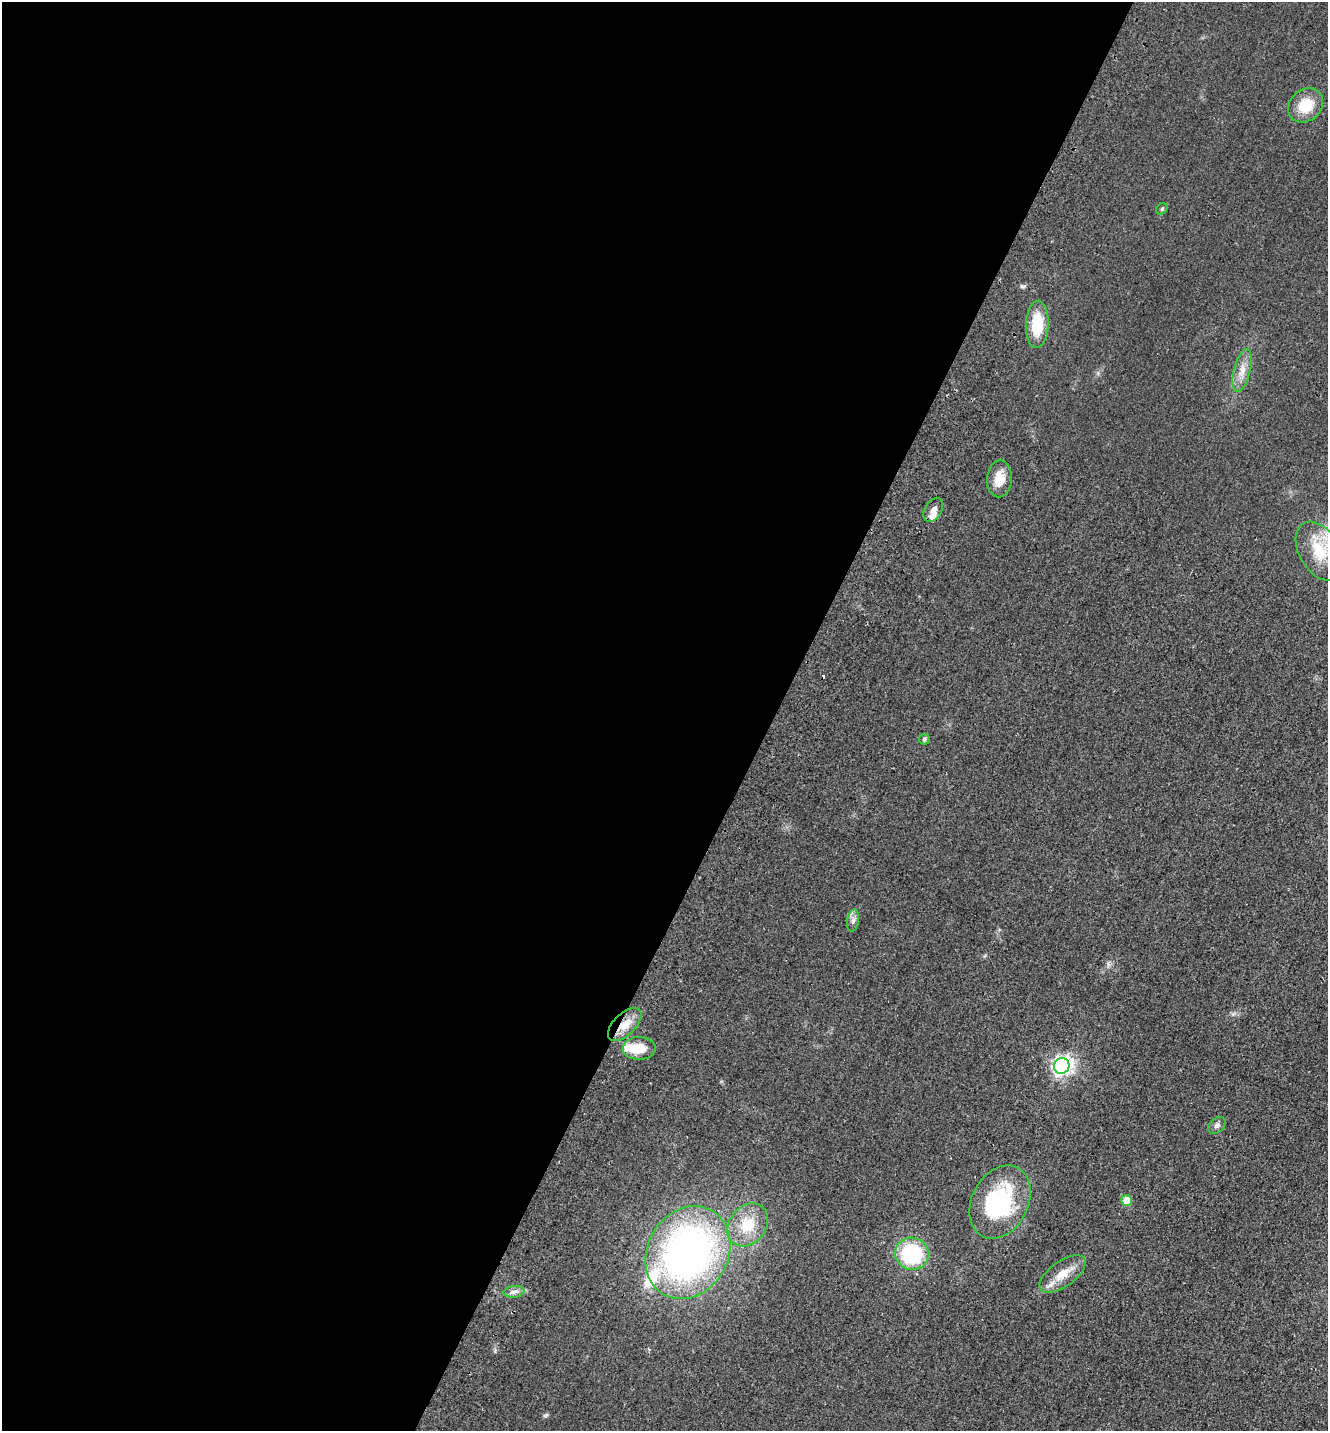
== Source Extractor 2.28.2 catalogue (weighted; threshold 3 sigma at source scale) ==
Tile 5 of 4 x 4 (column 1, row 2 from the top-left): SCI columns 198-1523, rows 2890-4318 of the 5833 x 5778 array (HDU 1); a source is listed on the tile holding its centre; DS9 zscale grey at full resolution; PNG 1330 x 1433 px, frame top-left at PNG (2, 2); each listed source drawn as its Kron ellipse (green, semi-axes under 4 px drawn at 4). Shown black and unused: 58% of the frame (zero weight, under 2 of 3 exposures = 3% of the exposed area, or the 3 px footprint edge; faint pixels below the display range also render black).
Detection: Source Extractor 2.28.2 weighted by HDU 2 'WHT'; one run over the whole footprint, this tile lists its part. Background 0.0773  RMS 0.014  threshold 0.0611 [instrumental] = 3 sigma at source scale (4.5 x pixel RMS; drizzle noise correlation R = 1.50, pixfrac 1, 0.05/0.05 arcsec/px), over >= 5 px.
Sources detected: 24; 1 inside a brighter object's white glare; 1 cosmic-ray / hot-pixel residue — neither listed nor drawn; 2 inside a brighter listed object's ellipse — not listed separately; the other 20 listed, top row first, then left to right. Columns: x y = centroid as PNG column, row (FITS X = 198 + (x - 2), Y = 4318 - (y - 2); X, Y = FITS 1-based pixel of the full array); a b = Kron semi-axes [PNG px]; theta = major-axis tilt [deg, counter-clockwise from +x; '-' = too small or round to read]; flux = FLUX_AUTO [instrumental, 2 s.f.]
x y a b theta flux
1306 105 19 15 42 36
1162 209 6 5 - 2
1037 324 23 11 88 46
1242 370 22 8 76 15
999 479 18 12 86 21
933 510 13 8 60 8.8
1319 551 32 20 -60 54
924 739 5 5 - 2.4
853 921 11 6 79 5.4
625 1025 21 10 44 21
639 1048 16 11 1 30
1062 1066 8 7 - 580
1217 1125 10 7 39 4.9
1127 1200 5 5 - 25
1000 1202 38 28 63 140
748 1225 23 18 51 41
688 1252 48 40 60 580
912 1254 17 16 - 110
1063 1274 27 12 35 25
514 1292 10 6 6 6
Overlapping masked pixels (flux is a lower limit): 1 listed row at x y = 625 1025